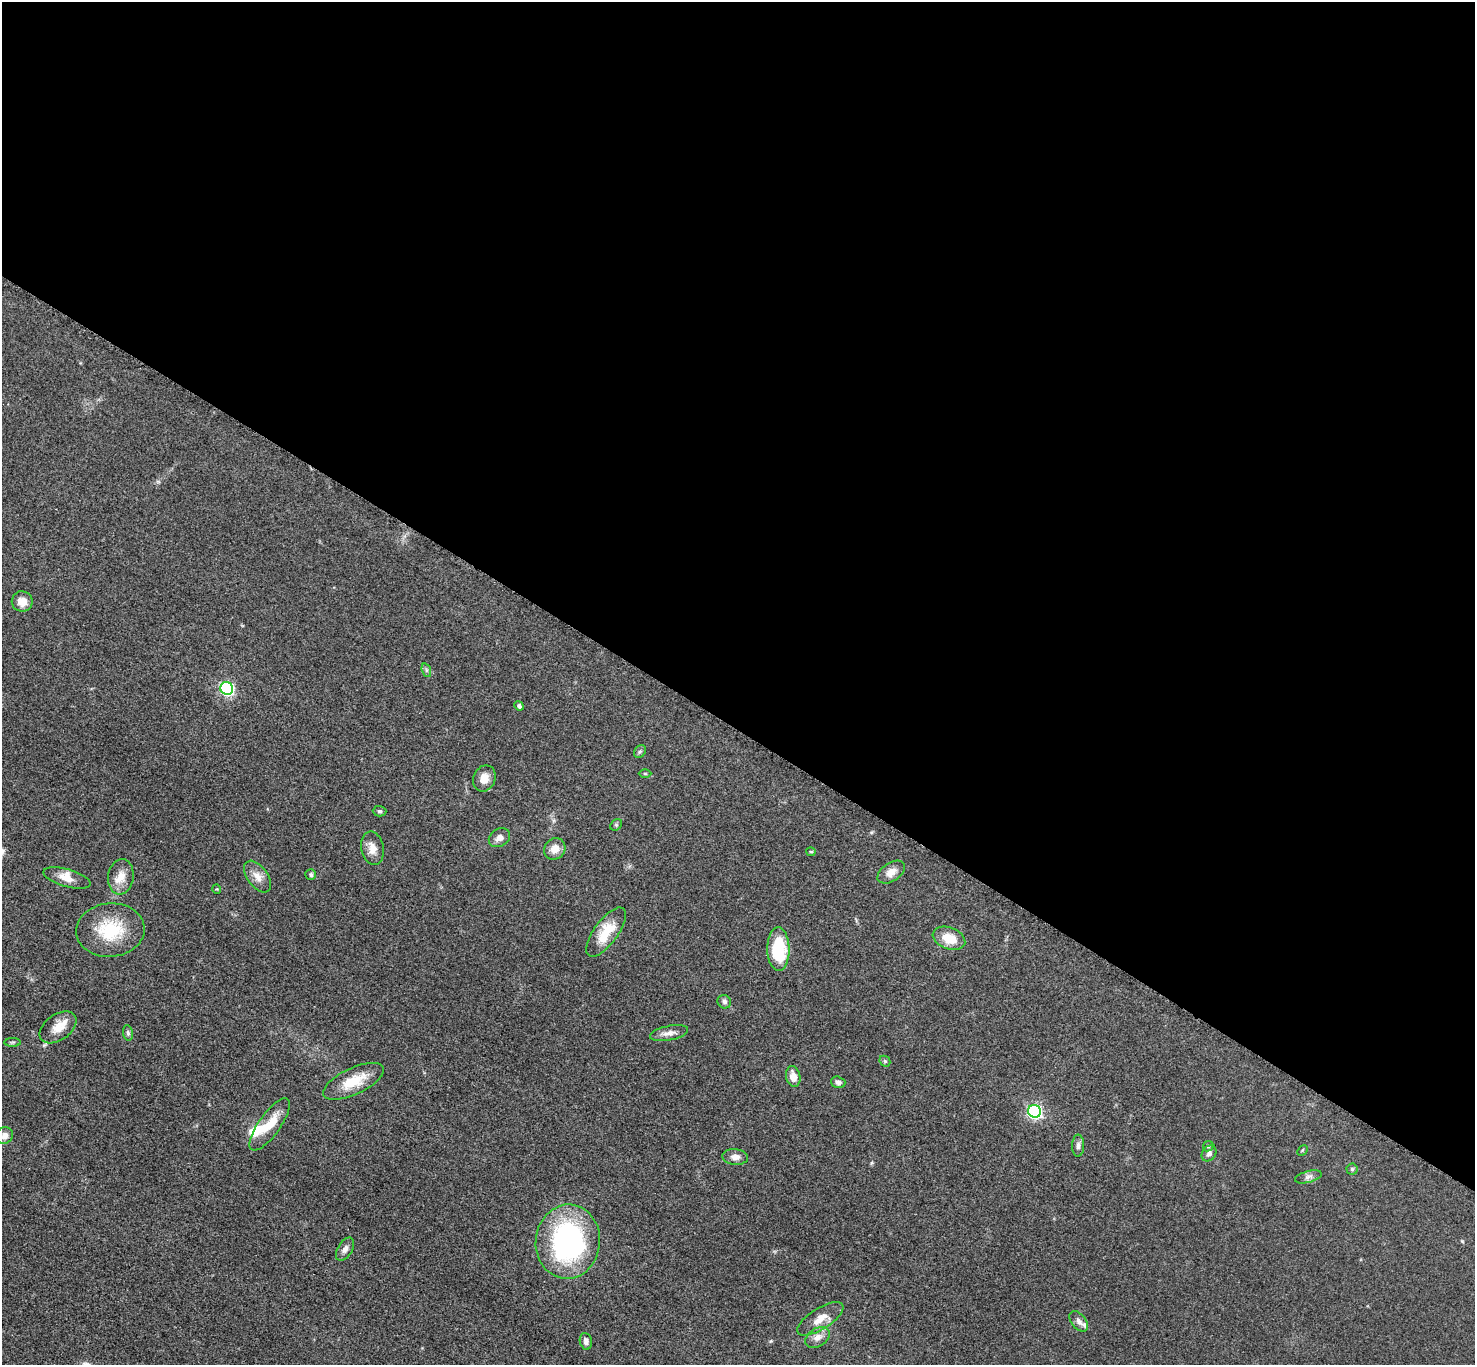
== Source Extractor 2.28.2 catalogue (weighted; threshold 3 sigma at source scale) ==
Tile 3 of 4 x 4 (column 3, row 1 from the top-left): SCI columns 2958-4430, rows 4251-5613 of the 5911 x 5917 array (HDU 1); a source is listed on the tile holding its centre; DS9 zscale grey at full resolution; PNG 1477 x 1367 px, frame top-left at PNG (2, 2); each listed source drawn as its Kron ellipse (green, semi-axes under 4 px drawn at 4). Shown black and unused: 54% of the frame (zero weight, under 3 of 5 exposures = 1% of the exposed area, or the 3 px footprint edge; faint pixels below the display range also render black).
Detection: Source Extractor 2.28.2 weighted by HDU 2 'WHT'; one run over the whole footprint, this tile lists its part. Background 0.0531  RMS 0.0058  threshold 0.026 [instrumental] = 3 sigma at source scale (4.5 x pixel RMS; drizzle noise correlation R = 1.50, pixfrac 1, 0.05/0.05 arcsec/px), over >= 5 px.
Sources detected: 52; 2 inside a brighter object's white glare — neither listed nor drawn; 2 inside a brighter listed object's ellipse — not listed separately; the other 48 listed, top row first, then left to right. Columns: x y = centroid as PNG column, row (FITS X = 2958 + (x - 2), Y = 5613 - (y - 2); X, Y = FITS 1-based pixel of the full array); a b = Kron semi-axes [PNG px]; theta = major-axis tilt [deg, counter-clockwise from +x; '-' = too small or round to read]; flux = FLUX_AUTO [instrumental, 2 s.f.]
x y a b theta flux
22 601 10 10 - 6.3
426 670 7 4 -72 1.1
227 688 6 6 - 88
519 706 5 4 - 1.8
640 751 7 5 52 1.1
645 773 6 4 -1 0.64
484 778 13 11 69 5.8
379 811 7 5 -1 1.1
616 825 6 5 - 0.91
499 838 11 9 31 3.2
372 848 17 11 -79 5.5
555 849 11 10 - 5.8
811 852 4 4 - 0.65
891 872 15 9 34 5.3
311 874 5 5 - 1
121 877 18 12 82 7.2
257 877 18 10 -54 5.5
67 878 24 8 -16 6.2
217 889 4 3 - 0.45
110 930 34 26 5 28
606 932 29 12 54 15
949 938 17 10 -20 11
778 949 22 11 -89 31
724 1002 7 6 - 1.5
58 1027 21 13 36 8.2
128 1033 8 5 -80 1.2
669 1033 19 7 11 4.1
13 1042 8 4 0 1
885 1061 6 5 - 0.86
793 1077 10 7 -77 5.5
354 1081 33 13 25 15
838 1082 7 5 -18 2
1034 1111 6 6 - 120
270 1124 31 11 54 12
5 1135 9 8 - 3.8
1078 1146 11 6 88 2.1
1208 1146 6 4 45 0.81
1302 1150 6 3 45 0.66
1209 1153 8 6 52 2.1
735 1157 13 8 -4 3.6
1352 1169 5 5 - 0.88
1308 1177 14 5 15 2.2
568 1242 37 32 84 120
345 1249 13 7 58 2.9
820 1319 26 10 32 8.4
1079 1321 12 7 -49 2.5
817 1337 13 9 33 4.5
586 1341 8 6 -80 2.3